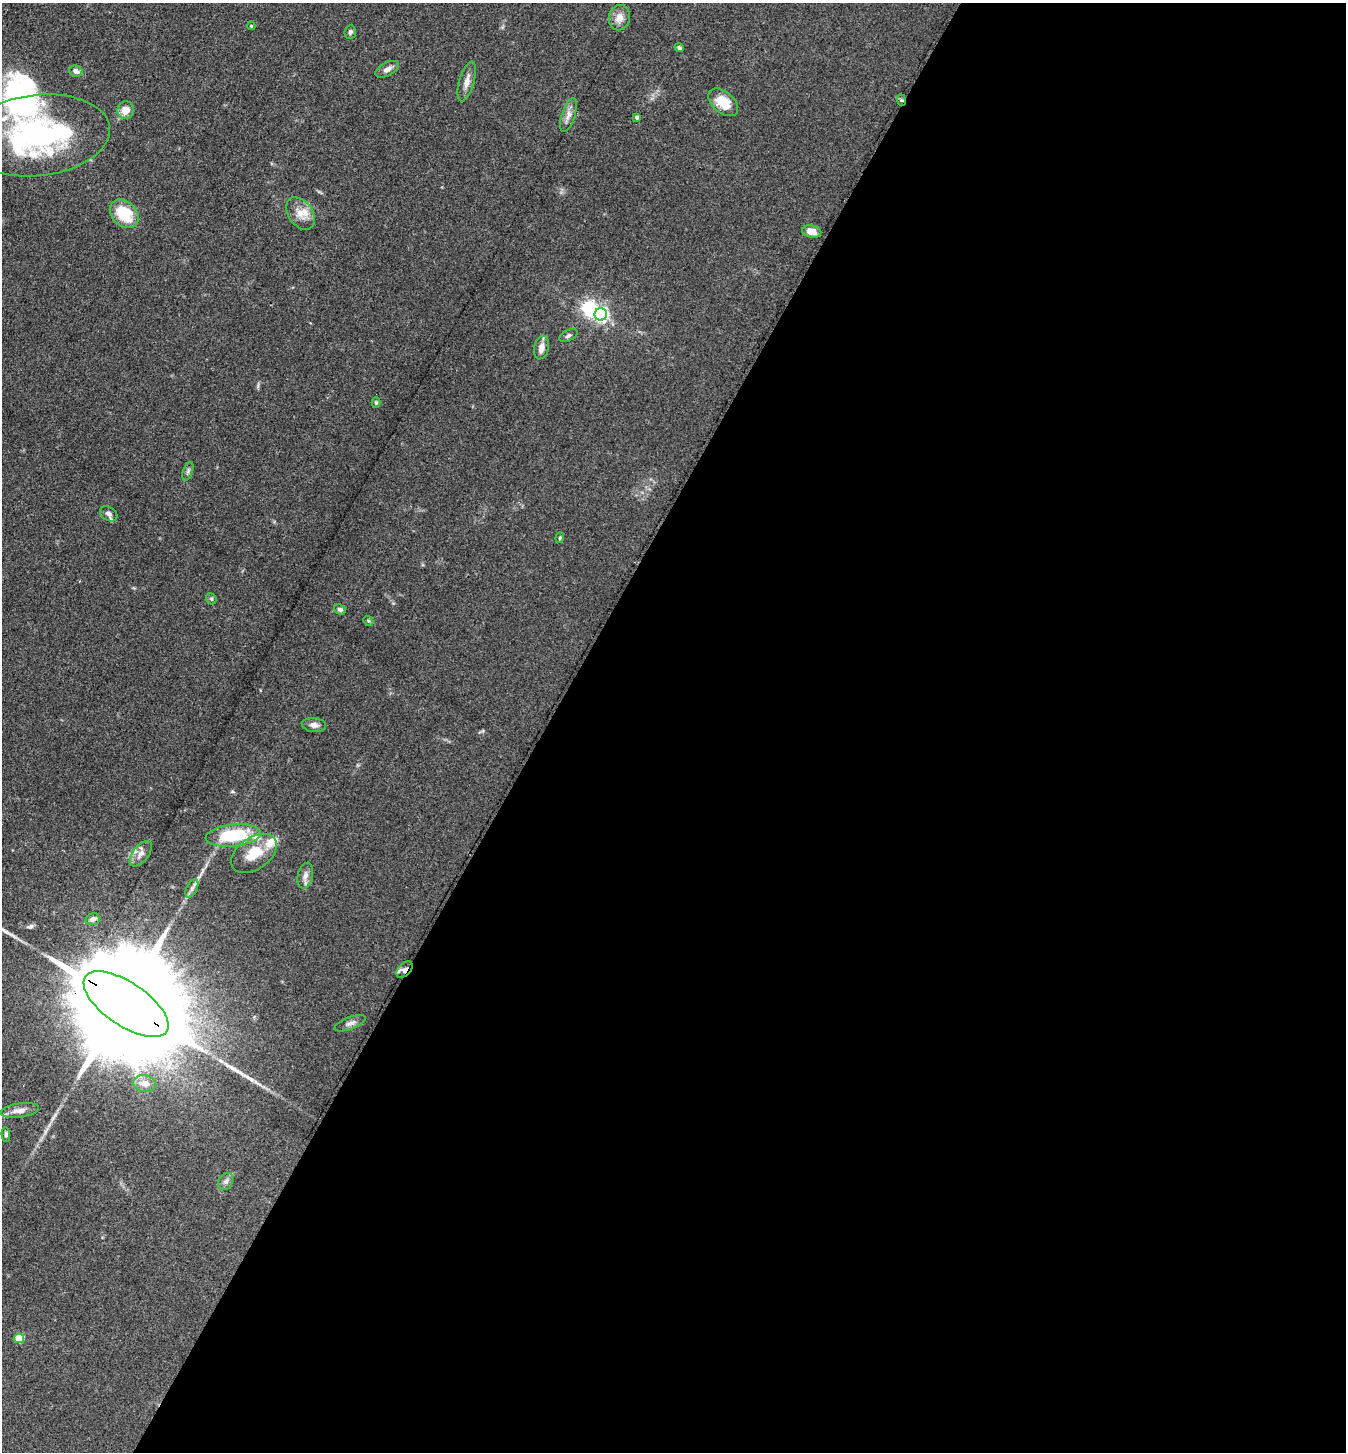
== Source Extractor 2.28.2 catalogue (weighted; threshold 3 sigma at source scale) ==
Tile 12 of 4 x 4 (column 4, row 3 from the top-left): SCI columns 4320-5663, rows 1453-2902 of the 5811 x 5804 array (HDU 1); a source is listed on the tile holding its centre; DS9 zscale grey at full resolution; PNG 1348 x 1454 px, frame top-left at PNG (2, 3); each listed source drawn as its Kron ellipse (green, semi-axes under 4 px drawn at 4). Shown black and unused: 59% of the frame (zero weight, under 3 of 4 exposures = <1% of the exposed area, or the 3 px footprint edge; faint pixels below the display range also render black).
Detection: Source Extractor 2.28.2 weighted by HDU 2 'WHT'; one run over the whole footprint, this tile lists its part. Background 0.0742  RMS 0.0062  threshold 0.0277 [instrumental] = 3 sigma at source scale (4.5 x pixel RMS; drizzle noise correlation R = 1.50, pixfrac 1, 0.05/0.05 arcsec/px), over >= 5 px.
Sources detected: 48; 2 inside a brighter object's white glare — neither listed nor drawn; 5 inside a brighter listed object's ellipse — not listed separately; the other 41 listed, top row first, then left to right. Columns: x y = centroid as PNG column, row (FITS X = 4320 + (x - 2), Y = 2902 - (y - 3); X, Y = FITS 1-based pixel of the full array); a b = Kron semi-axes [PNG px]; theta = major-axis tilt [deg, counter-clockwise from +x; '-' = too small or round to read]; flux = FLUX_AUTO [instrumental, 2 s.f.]
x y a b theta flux
619 18 13 10 79 5.4
251 26 4 3 - 0.65
350 32 7 5 84 1.6
679 48 5 4 - 1.3
387 69 13 6 28 3.2
76 71 7 5 -18 3
467 81 20 7 74 4.8
901 100 6 4 -70 0.97
723 102 17 10 -40 14
126 110 9 8 - 6.9
568 115 18 6 72 4.1
637 117 4 4 - 1.5
38 135 73 40 6 150
300 213 18 12 -55 8.4
124 214 16 12 -45 22
812 232 10 6 -11 6.2
601 314 6 6 - 160
568 335 10 5 27 1.5
541 348 12 7 76 4.6
376 403 5 4 - 0.81
188 471 10 5 72 1.5
109 514 9 6 -33 2.3
560 538 5 4 - 0.81
211 599 6 5 - 0.96
340 609 6 5 - 2
368 621 5 4 - 0.8
314 725 12 7 -5 2.9
233 835 28 11 6 38
254 853 25 16 35 17
141 854 15 8 52 4.5
305 876 13 7 77 3.5
192 888 10 5 63 2.1
93 919 7 5 16 3
404 970 10 6 46 3.7
126 1004 49 21 -34 35000
350 1023 16 6 21 2.7
144 1083 11 8 -10 6.2
20 1110 19 7 8 5.4
6 1134 7 4 -86 1.3
226 1181 9 7 56 2.4
19 1338 5 5 - 19
Overlapping masked pixels (flux is a lower limit): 3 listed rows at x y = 901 100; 404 970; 126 1004
Isophote crosses this tile's border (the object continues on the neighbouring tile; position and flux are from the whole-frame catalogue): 1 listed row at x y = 126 1004